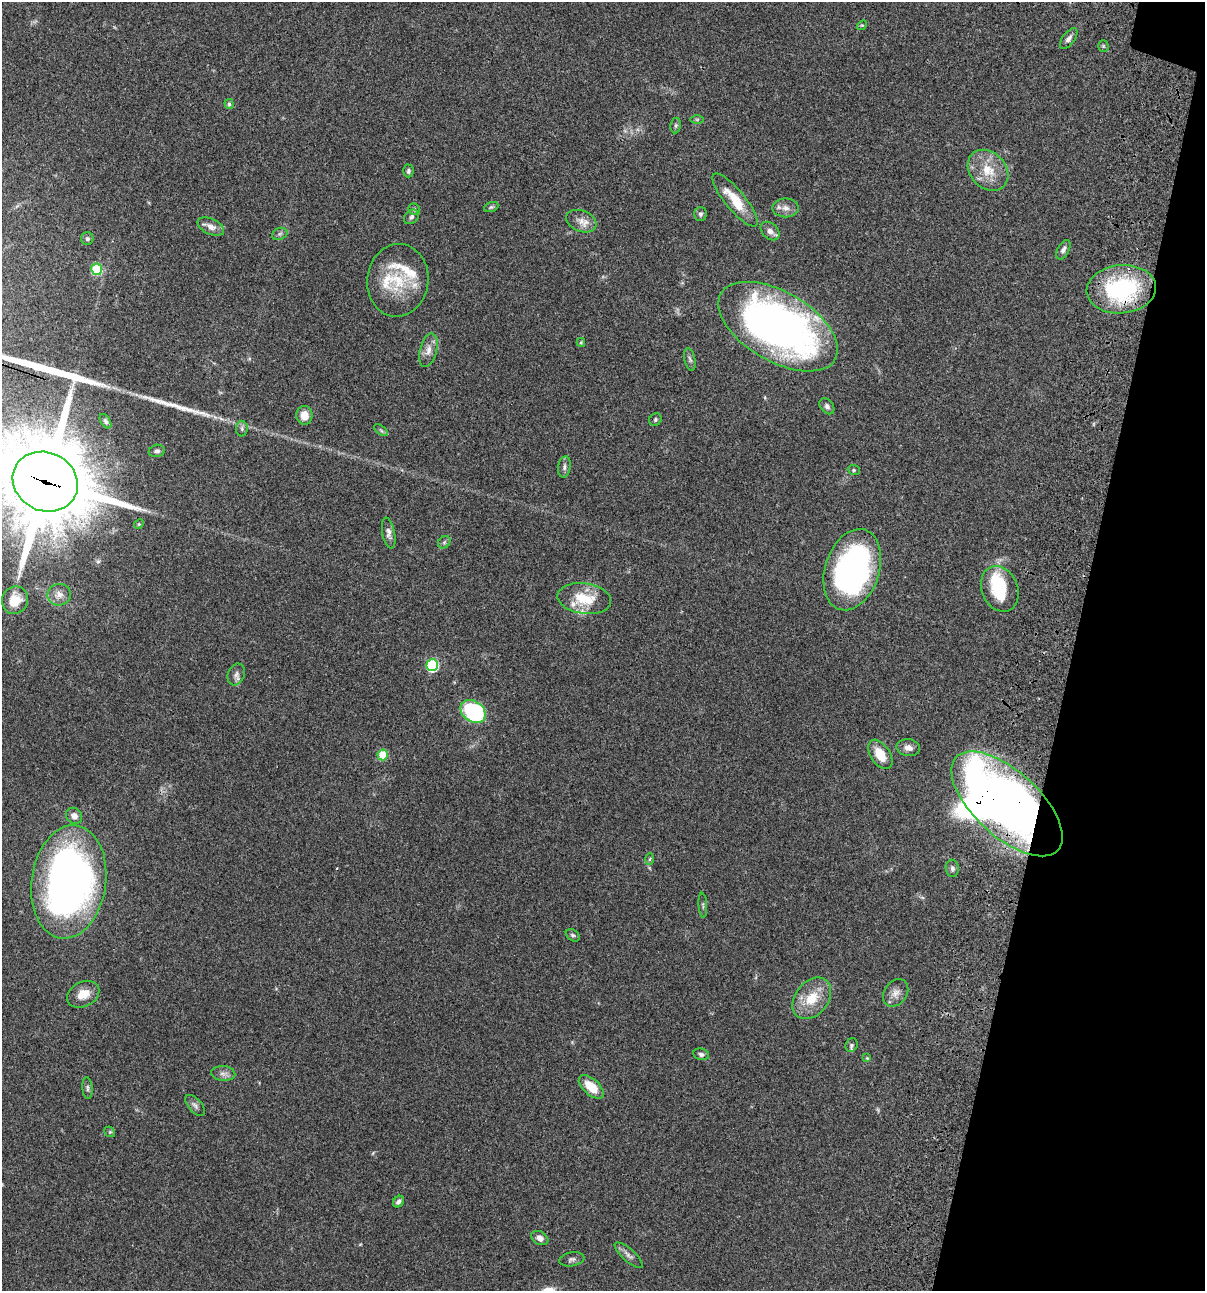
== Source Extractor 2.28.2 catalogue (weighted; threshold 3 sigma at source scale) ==
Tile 8 of 4 x 4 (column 4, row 2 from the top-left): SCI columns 3844-5046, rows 2697-3985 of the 5405 x 5390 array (HDU 1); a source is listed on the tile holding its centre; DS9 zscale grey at full resolution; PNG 1207 x 1293 px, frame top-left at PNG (2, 2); each listed source drawn as its Kron ellipse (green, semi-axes under 4 px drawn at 4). Shown black and unused: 11% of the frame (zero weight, under 3 of 4 exposures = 9% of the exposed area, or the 3 px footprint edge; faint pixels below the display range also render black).
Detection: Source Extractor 2.28.2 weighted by HDU 2 'WHT'; one run over the whole footprint, this tile lists its part. Background 0.0462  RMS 0.0055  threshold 0.0249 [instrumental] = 3 sigma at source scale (4.5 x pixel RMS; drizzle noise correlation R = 1.50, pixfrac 1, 0.05/0.05 arcsec/px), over >= 5 px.
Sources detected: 87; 3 too faint to see at this stretch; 2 inside a brighter object's white glare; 2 long thin detections or spike segments (spike, bleed or trail) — neither listed nor drawn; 7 inside a brighter listed object's ellipse — not listed separately; the other 73 listed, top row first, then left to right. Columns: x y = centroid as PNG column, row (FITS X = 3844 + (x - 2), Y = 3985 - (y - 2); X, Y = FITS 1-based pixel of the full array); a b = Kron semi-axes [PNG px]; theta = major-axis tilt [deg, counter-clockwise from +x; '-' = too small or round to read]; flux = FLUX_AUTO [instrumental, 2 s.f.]
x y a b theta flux
862 25 5 4 - 0.55
1069 39 12 6 54 2.1
1103 46 5 5 - 0.67
229 104 5 4 - 1.1
697 119 7 4 0 0.75
676 125 8 5 83 1
988 170 23 18 -46 13
408 171 6 5 - 1.3
735 200 33 10 -50 15
491 207 7 4 20 0.88
785 208 13 9 -1 3.6
414 209 6 5 - 1
700 214 7 6 - 1.3
411 217 8 6 43 1.3
581 221 16 10 -22 4.8
211 227 14 7 -24 3.6
770 231 11 7 -44 3
280 234 8 6 21 1.2
87 239 6 6 - 1.2
1063 250 10 5 63 2.1
97 269 5 5 - 30
398 280 36 30 83 24
1121 289 35 24 5 65
778 327 66 34 -30 290
581 342 4 4 - 0.59
428 350 17 8 75 4.3
690 359 11 5 -77 1.5
827 406 9 6 -52 1.7
304 415 9 8 - 6.3
655 420 6 6 - 0.99
106 421 8 4 -58 1.1
242 429 8 6 -89 1.3
381 430 8 4 -37 0.92
157 451 8 6 13 1.5
564 467 11 6 80 1.9
854 470 6 5 - 0.76
45 482 33 29 -26 7400
139 524 5 4 - 0.55
389 533 15 6 -80 2.5
444 542 7 5 45 1
852 570 42 27 72 140
1000 589 23 18 -67 24
59 595 12 10 12 3.6
584 599 27 15 -8 17
15 600 14 13 - 10
432 665 6 6 - 57
236 674 11 8 69 2.3
473 711 14 10 -35 56
908 748 12 8 -9 2.9
880 754 16 9 -56 9.7
383 755 5 5 - 18
1007 804 69 32 -42 540
74 816 8 7 - 2.9
650 859 6 4 87 0.68
952 868 9 6 -82 1.6
69 882 57 37 82 300
703 905 12 2 -86 0.81
573 935 7 5 -38 1
896 993 15 11 53 3.9
83 994 17 12 28 7.5
812 998 23 16 51 14
852 1045 7 6 - 0.96
701 1054 8 5 -13 1.4
867 1058 4 4 - 0.52
223 1073 12 7 -5 2.5
591 1087 15 8 -42 11
87 1088 11 5 -86 1.3
195 1105 13 6 -49 1.9
110 1132 6 4 -43 0.7
399 1202 6 5 - 1.9
540 1238 9 6 -29 2.7
629 1255 18 6 -42 2.6
572 1259 13 7 10 1.8
Overlapping masked pixels (flux is a lower limit): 4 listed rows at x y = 1121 289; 45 482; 1007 804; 69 882
Isophote crosses this tile's border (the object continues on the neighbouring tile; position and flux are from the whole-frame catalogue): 2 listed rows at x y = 45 482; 69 882